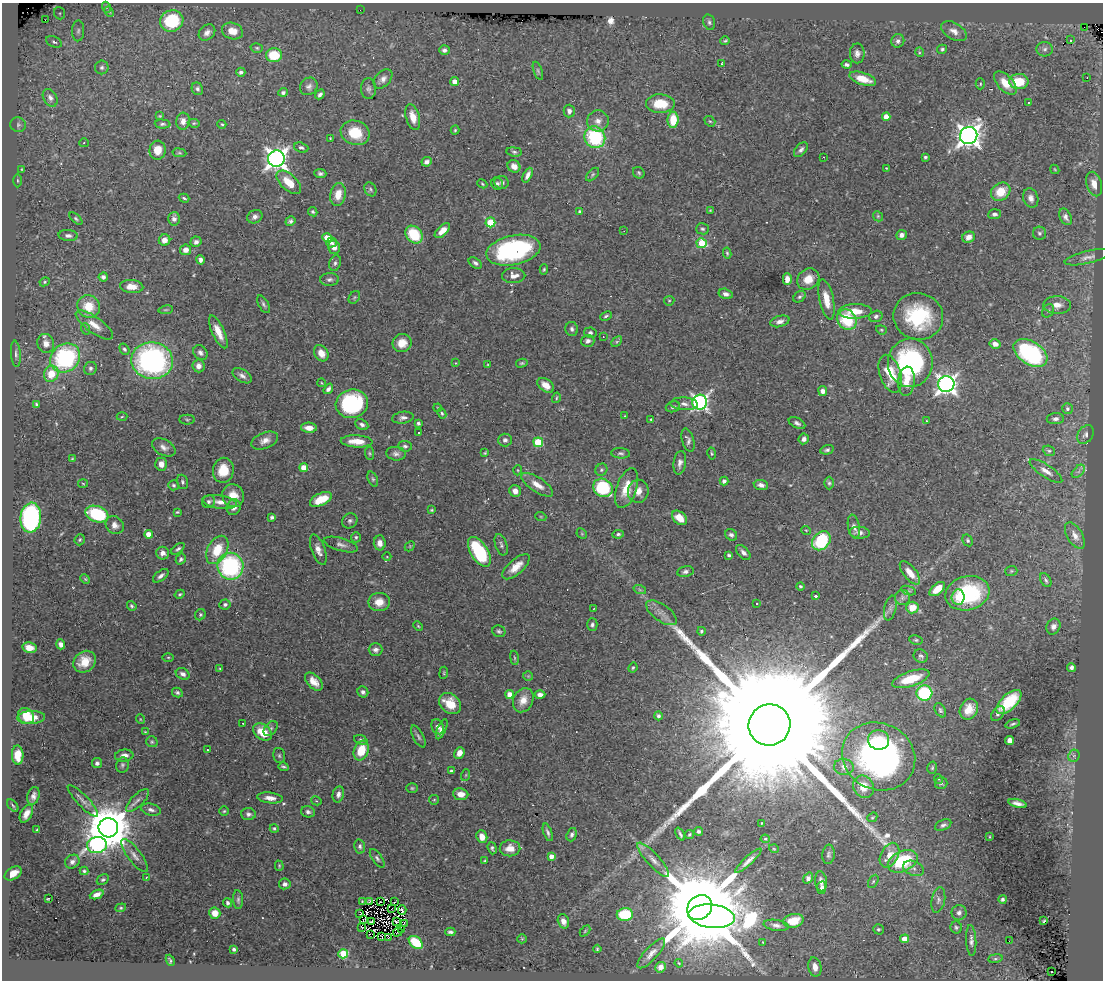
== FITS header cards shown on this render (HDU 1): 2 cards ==
NAXIS1  =                 1101
NAXIS2  =                  978

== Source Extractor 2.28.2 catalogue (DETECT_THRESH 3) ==
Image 1101 x 978 px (HDU 1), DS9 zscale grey, 1 PNG px = 1 image px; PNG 1105 x 982 px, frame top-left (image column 1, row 978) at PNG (2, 3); each listed source drawn as its Kron ellipse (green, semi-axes under 4 px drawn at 4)
Background 0.689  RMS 0.021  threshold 0.0641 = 3 sigma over >= 5 px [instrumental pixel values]
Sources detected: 488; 10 with non-positive FLUX_AUTO (blend fragments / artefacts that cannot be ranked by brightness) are neither listed nor drawn; the other 478 listed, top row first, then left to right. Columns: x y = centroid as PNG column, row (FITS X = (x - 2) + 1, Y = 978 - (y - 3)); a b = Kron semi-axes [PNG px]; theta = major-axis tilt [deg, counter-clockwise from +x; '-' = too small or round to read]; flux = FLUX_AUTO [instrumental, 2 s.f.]
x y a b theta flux
106 7 6 4 -71 1.9
360 10 2 2 - 52
109 12 5 4 - 1.9
60 13 6 5 - 2.5
45 20 3 2 - 1.2
172 21 12 10 19 83
709 22 8 5 -75 3.8
1084 27 2 2 - 1.5
78 31 10 6 88 4.5
232 31 11 8 -17 17
954 31 14 8 -31 10
207 32 9 7 43 7.8
1070 40 3 2 - 2.6
725 41 5 3 - 2.2
898 41 7 6 - 5.2
54 42 8 5 -24 3.5
257 48 6 4 -15 2
942 49 5 4 - 2.7
1045 49 8 7 - 5.1
444 50 5 4 - 4.9
919 52 5 3 - 1.5
857 53 10 7 89 6.6
274 55 8 7 - 43
722 64 3 2 - 1.3
847 65 5 3 - 3.7
102 67 7 6 - 3.8
538 71 9 4 -69 2.7
241 72 5 4 - 3.7
1087 78 2 2 - 1.9
383 79 11 7 46 7.6
863 79 14 6 -18 24
455 82 4 4 - 12
1019 82 10 7 1 40
1005 83 14 7 -46 22
980 84 5 4 - 2
309 86 9 8 - 5.8
197 89 6 5 - 3.9
368 89 10 7 -88 5.1
283 92 5 4 - 3.3
320 94 5 4 - 4.6
50 98 9 6 -58 6
1028 102 2 2 - 1.1
660 104 14 9 0 36
569 111 6 5 - 5.8
160 116 4 3 - 1.6
413 117 13 7 -74 18
886 117 4 4 - 15
673 120 8 5 87 36
183 121 8 6 84 9.3
598 121 11 10 - 11
710 121 6 4 -39 2.1
194 123 6 4 -6 1.8
163 124 8 4 -4 3.1
222 124 4 3 - 1.8
18 125 8 7 - 3.7
455 130 4 4 - 1.8
355 133 15 12 -20 42
969 135 9 8 - 1200
595 137 11 10 - 110
330 138 3 2 - 1.2
84 143 5 4 - 1.5
301 147 7 5 -18 3.6
158 150 9 8 - 22
801 150 8 5 50 4.7
514 152 7 4 -8 2.8
179 153 7 3 -8 2.1
823 157 3 2 - 2.5
925 157 3 3 - 2.4
276 159 8 8 - 980
427 162 5 4 - 5.1
514 166 7 6 - 9
886 168 3 2 - 0.91
22 169 4 3 - 1.4
1055 169 5 3 - 1.2
320 173 6 4 -5 3.7
639 173 6 5 - 2.2
593 174 8 5 46 2.9
528 175 8 4 65 6.4
17 180 7 3 -89 1.8
289 182 15 8 -43 28
502 182 7 6 - 5.1
482 184 5 4 - 1.7
497 184 6 5 - 3.5
1094 184 12 7 -74 13
370 189 7 5 -60 3
1001 192 10 8 37 28
338 195 11 7 79 20
184 198 5 3 - 2.3
1031 198 10 7 -71 7.3
710 210 4 4 - 1.3
313 212 5 4 - 2.2
580 212 3 3 - 2.8
994 214 6 5 - 4.5
878 216 5 4 - 2
255 217 8 6 26 5.8
1065 217 9 5 -64 5.7
76 218 8 4 -42 2.6
174 219 7 6 - 6
290 221 5 4 - 3.5
490 222 5 5 - 70
702 229 6 5 - 2.8
442 231 9 5 43 15
624 231 2 2 - 0.73
1039 233 6 6 - 3.5
414 235 10 7 -47 55
901 235 5 5 - 5.5
68 236 9 5 -5 5.3
968 237 6 5 - 8.4
327 238 5 4 - 39
164 240 6 5 - 10
196 242 5 5 - 5
331 243 5 5 - 3.6
702 243 5 5 - 52
334 247 7 6 - 8.7
185 250 5 5 - 11
513 250 27 14 12 230
727 253 5 3 - 2
1088 257 24 6 13 9.2
201 260 5 4 - 5.5
335 263 8 5 72 4.1
475 263 7 5 -37 3.7
544 269 5 4 - 2
514 276 11 7 1 10
103 277 4 4 - 4.2
329 279 9 6 3 4.6
787 279 6 4 90 11
808 279 12 10 36 20
45 282 5 4 - 2.1
132 287 11 6 -3 14
726 294 7 5 -15 5.8
354 297 7 5 55 2.5
799 297 7 5 38 3.1
826 299 20 7 -78 21
669 301 5 4 - 1.8
263 304 10 5 -60 3.6
1057 305 14 9 -2 13
89 307 12 11 - 33
166 310 7 3 8 1.7
855 311 16 7 1 24
1048 311 7 5 60 3.2
606 316 6 4 25 2.7
876 316 7 5 18 4.4
918 316 25 23 -16 110
847 320 11 9 -54 64
780 321 10 5 16 8
94 325 22 8 -36 17
86 329 6 3 -70 1.5
572 329 7 6 - 4.1
881 330 5 4 - 1.8
218 332 18 6 -65 18
590 333 6 5 - 3.6
603 336 3 2 - 1.4
588 341 7 6 - 5.5
617 342 6 4 44 2.2
46 343 9 8 - 11
402 343 9 9 - 18
995 344 5 4 - 7.8
124 349 6 4 -54 2.8
200 353 8 6 -50 5.5
321 353 9 6 -58 14
1030 353 19 11 -32 200
16 354 13 5 -86 4.9
65 358 16 13 40 170
152 361 21 18 -9 340
456 363 4 2 - 0.81
522 363 6 4 14 2.3
910 363 24 22 87 240
487 365 4 2 - 1
198 366 6 6 - 8.9
90 368 7 6 - 3.8
51 374 8 7 - 28
890 374 19 10 -72 41
242 376 11 6 -31 5.9
906 381 14 8 85 19
322 383 4 3 - 1.1
946 384 8 8 - 810
546 385 9 6 -38 13
328 389 6 4 53 4.5
823 391 5 4 - 7.9
556 398 5 3 - 1.7
700 402 7 7 - 470
36 404 4 3 - 2.3
352 404 16 14 14 150
684 404 13 6 -3 7.6
673 407 7 5 18 3.6
438 408 4 3 - 1.4
1067 409 5 5 - 4
442 413 5 4 - 2.1
625 416 3 2 - 0.91
122 417 5 3 - 1.5
403 418 11 5 8 5.6
651 419 3 3 - 1.4
1055 419 9 5 2 4.9
187 420 8 5 -1 2.3
927 421 3 3 - 1.3
418 423 4 4 - 3.1
797 423 9 5 -27 4.7
362 425 7 5 -27 4.6
309 428 8 5 -3 13
419 433 3 2 - 2.7
1086 435 10 7 54 5.9
804 439 5 5 - 6.4
505 440 7 6 - 4.6
688 440 12 6 -74 4.7
265 441 14 8 21 11
357 441 16 6 -3 20
538 442 5 5 - 66
405 446 7 5 -5 3.4
164 447 12 8 -28 7.9
827 450 7 4 14 3.2
1049 451 6 5 - 2.7
369 453 7 4 -84 2.1
485 453 3 3 - 1.5
621 453 9 5 -5 3.6
712 453 6 3 -80 1.8
396 454 10 7 -6 5.7
72 459 3 3 - 1.2
680 463 12 6 82 6.4
161 464 6 5 - 10
304 467 4 4 - 23
223 470 12 10 80 29
518 470 5 3 - 1.3
601 470 6 5 - 2.7
1046 471 19 6 -33 11
1078 471 8 5 45 4
373 479 8 5 -68 2.8
724 481 4 4 - 5.8
182 482 7 5 -72 3.1
829 483 6 4 -90 2.7
83 484 5 3 - 1.2
174 485 5 5 - 2.3
537 485 18 7 -33 16
761 485 7 5 -9 7.3
603 488 10 8 -37 89
627 488 21 10 71 30
515 491 6 5 - 9.5
638 491 11 10 - 14
233 496 12 10 -63 22
321 499 12 6 25 31
209 502 7 6 - 4.1
220 502 17 6 -8 12
234 507 8 7 - 8.4
431 510 3 3 - 1.5
177 512 4 3 - 1.7
97 514 12 8 -19 110
272 517 4 3 - 3.5
541 517 5 3 - 1.4
31 518 15 10 84 250
679 518 9 6 -42 20
350 521 8 7 - 4.2
115 525 10 8 -41 8.8
854 527 12 6 -80 6.9
806 530 5 3 - 1.2
860 533 10 6 -4 8.4
149 534 4 4 - 20
582 534 6 4 -46 2.1
618 534 6 4 9 2.9
731 535 6 5 - 4.4
1075 536 14 7 -60 13
356 537 5 4 - 2.5
80 540 6 5 - 2.5
968 540 6 4 -60 2.5
821 541 10 8 46 95
380 543 7 6 - 9.1
341 544 17 6 -16 7.5
501 545 11 6 -71 4.1
410 546 6 4 46 1.6
178 549 8 4 38 3
217 550 15 10 62 39
318 550 16 6 -70 11
479 552 17 8 -58 100
743 552 9 5 -49 5.8
163 553 6 6 - 7
729 555 4 3 - 4
387 557 4 3 - 1.1
181 559 6 4 58 3.6
230 566 13 13 - 180
516 567 17 7 41 20
1011 571 6 5 - 2.1
685 572 8 5 12 4.6
910 573 14 6 -51 17
161 576 9 5 37 5
85 579 5 4 - 1.7
1046 580 7 5 -58 3.6
800 586 4 3 - 2.1
937 589 9 5 40 20
640 590 6 4 -19 2.5
909 591 8 3 -19 2.3
967 593 22 17 15 140
180 594 5 4 - 2.3
816 596 3 3 - 2.9
958 597 7 6 - 12
902 598 7 7 - 5.2
379 602 11 9 1 17
757 603 3 2 - 1.4
225 604 5 5 - 3.4
132 606 5 4 - 2.3
890 608 12 6 78 5.6
912 608 6 6 - 23
594 609 3 2 - 0.81
661 613 18 8 -35 11
200 615 6 5 - 2.1
592 625 6 5 - 3.4
418 626 5 3 - 1.7
1053 627 8 6 57 6.3
499 631 6 5 - 3.1
701 631 4 4 - 2.7
916 640 7 4 -9 2.6
61 644 5 4 - 6.1
29 648 7 5 -11 14
376 650 7 6 - 5.3
921 656 7 6 - 3.8
168 657 6 4 0 1.8
514 658 7 3 -81 1.9
84 662 12 10 40 24
1071 667 4 4 - 4.6
220 668 4 3 - 1.4
633 668 5 3 - 1.9
444 673 6 3 83 1.6
183 674 7 5 -30 5.7
528 676 5 5 - 2
911 679 19 7 18 47
314 682 11 6 -47 13
363 692 5 5 - 5
177 693 5 4 - 3.2
924 693 8 7 - 140
510 694 4 4 - 17
540 694 5 4 - 6.6
523 700 12 9 63 16
1009 702 15 7 43 68
450 704 12 9 -41 31
969 709 11 8 65 18
940 710 7 5 -59 3.2
998 714 8 5 53 3.8
26 716 9 7 -47 35
658 716 4 4 - 3.3
31 718 14 6 2 20
140 719 5 3 - 1.3
243 723 3 2 - 1.3
1013 724 8 4 16 2.8
770 725 21 20 - 180000
438 727 8 6 -65 7.4
271 729 8 6 51 3.4
442 729 11 4 66 7.6
145 732 4 4 - 1.5
262 732 10 7 -40 30
418 737 12 5 -63 4.1
361 740 7 4 -23 3.1
879 740 10 9 - 31
1010 740 4 4 - 10
152 742 6 5 - 2.3
207 750 3 2 - 1.6
361 750 10 7 70 36
459 753 6 5 - 11
18 755 9 6 -89 26
279 755 8 5 -75 2.8
124 756 9 6 7 10
879 756 37 33 -25 490
1074 756 6 5 - 3.3
97 763 5 5 - 4.4
122 765 8 6 80 3.9
283 767 5 3 - 2.6
844 767 10 8 -10 7.7
932 768 6 4 75 2.1
451 771 4 3 - 2
466 775 6 3 71 1.5
939 779 5 3 - 1.2
941 783 6 6 - 2.9
863 787 11 10 - 27
412 788 6 5 - 2.1
338 794 8 5 77 6.3
461 794 7 6 - 12
33 796 9 6 75 6.6
270 798 13 5 -7 11
138 800 15 6 44 7.2
434 800 5 4 - 1.8
83 801 21 5 -46 7.8
316 801 5 4 - 1.5
1017 803 9 4 -14 7.4
13 806 7 3 -50 2.1
151 810 10 6 -14 5.6
224 811 5 4 - 1.9
308 812 7 5 -15 4.1
26 814 10 5 61 12
248 814 7 6 - 4.9
872 817 5 4 - 1.8
762 823 3 2 - 0.86
943 825 8 5 25 3.9
108 828 10 9 - 7400
274 828 4 4 - 2.8
37 830 4 3 - 1.6
699 831 4 4 - 3.7
548 832 9 3 -71 3.9
680 834 7 2 -64 3
689 834 4 3 - 1.9
572 835 7 5 71 4.1
482 837 6 5 - 13
989 837 3 2 - 1.1
765 839 5 4 - 2.2
97 845 10 8 10 220
360 846 7 5 -79 3.9
492 848 6 4 -72 2.9
510 848 10 8 0 16
774 849 5 3 - 1.3
828 854 10 6 84 4.1
890 855 13 8 62 19
134 856 20 6 -53 9.7
551 856 4 4 - 9.7
377 858 11 5 -56 3.9
653 860 22 6 -48 12
485 861 4 3 - 1.9
748 861 17 4 43 8.8
903 861 16 10 25 99
72 862 8 6 34 6.4
279 866 5 4 - 1.6
913 868 11 7 -22 6.2
84 871 4 4 - 2.4
13 873 9 6 32 14
146 877 3 2 - 2.4
808 878 6 4 55 5.4
103 880 6 4 30 2.6
821 881 10 6 -84 6.9
873 881 7 4 62 2.4
285 884 6 5 - 5.7
822 888 6 4 80 4.8
97 894 7 4 23 8.3
49 898 3 3 - 19
1002 899 4 4 - 2.9
238 900 9 5 -86 3.3
938 900 13 6 79 6
362 901 4 3 - 1.5
369 901 3 2 - 1.9
380 902 3 2 - 0.76
394 902 3 2 - 0.76
227 903 4 4 - 3.6
700 907 13 11 48 33000
121 908 5 4 - 2
392 909 3 2 - 0.28
402 910 4 3 - 2.9
215 913 5 5 - 13
959 913 7 7 - 6.3
360 914 3 2 - 2.1
625 914 8 6 2 64
712 916 23 11 -6 6800
364 919 3 2 - 1
372 921 4 3 - 2
563 921 7 5 -74 9.1
793 921 10 6 12 27
1043 921 3 2 - 1.3
396 922 3 2 - 1.9
404 923 4 2 - 0.79
776 925 12 5 -9 6.6
361 927 4 2 - 1.2
956 927 6 5 - 2.9
401 929 3 3 - 0.37
878 929 5 5 - 2.2
585 931 6 4 46 1.7
398 932 5 2 - 1.1
450 932 5 3 - 3.1
370 934 2 2 - 940
382 937 3 2 - 260
388 938 2 2 - 1.1
522 939 5 5 - 1.7
905 939 4 4 - 27
971 940 15 5 -87 5.7
1009 941 2 2 - 10
416 942 8 5 -40 51
763 942 2 2 - 0.81
234 949 3 3 - 3.7
597 949 4 3 - 2.1
651 953 19 6 47 11
343 954 5 4 - 75
995 958 7 4 8 2.3
170 960 6 2 -67 1.8
679 963 4 3 - 1.2
660 967 5 5 - 8.2
815 967 10 6 -78 12
1051 972 3 2 - 1.9
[10 non-positive-flux detections neither listed nor drawn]